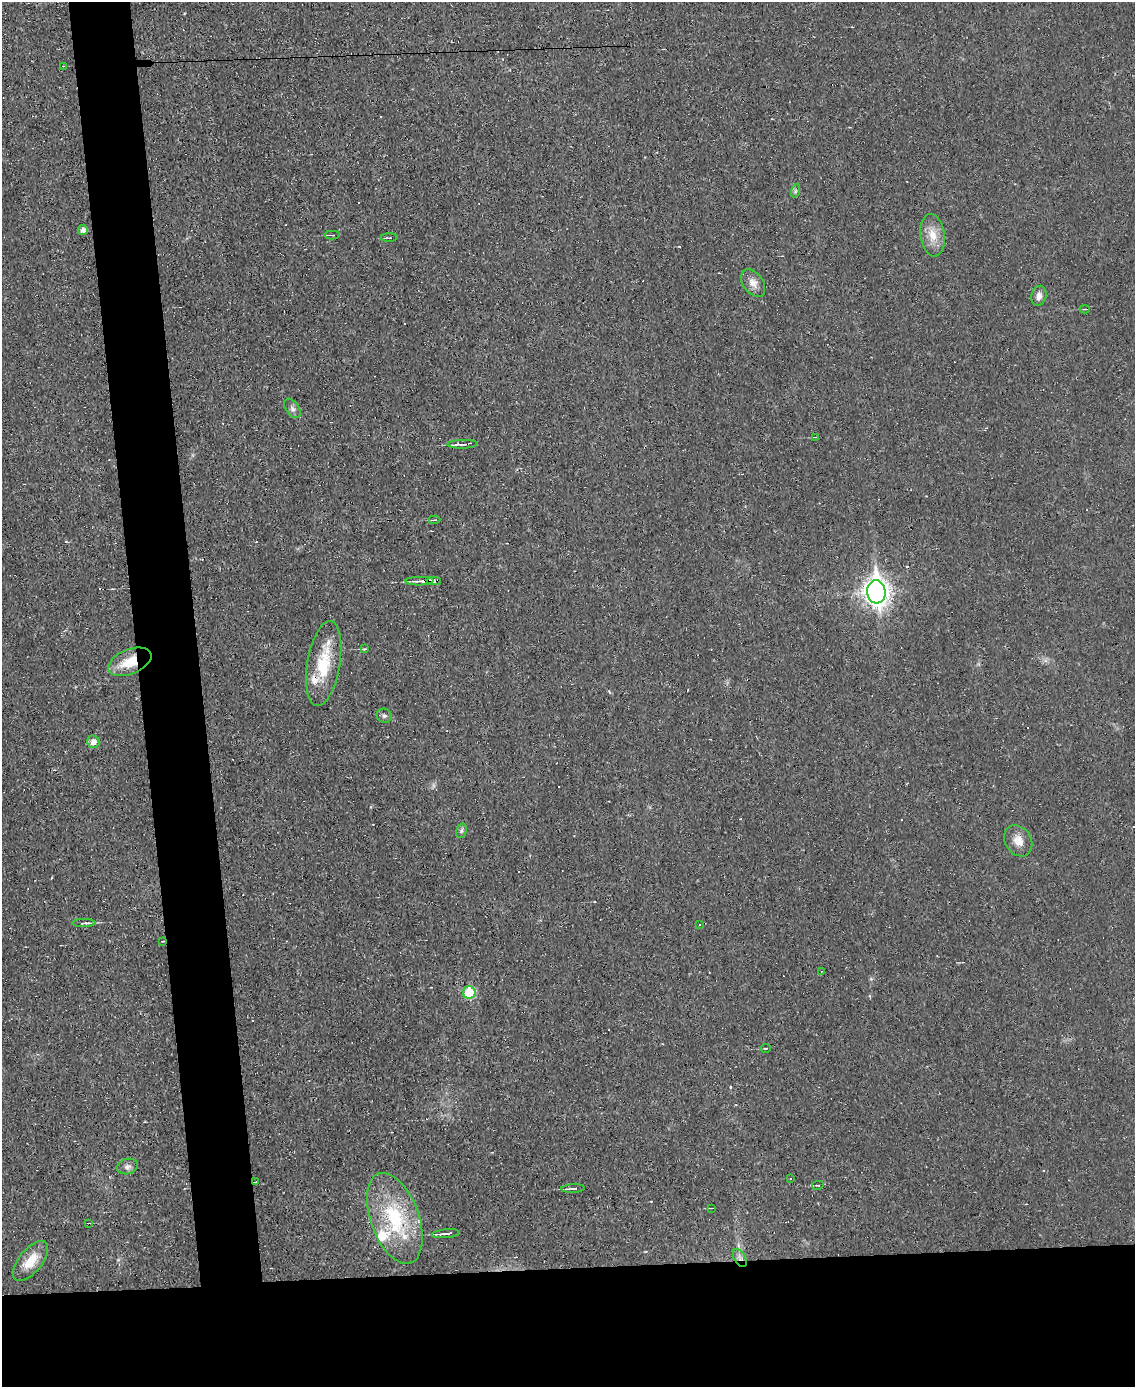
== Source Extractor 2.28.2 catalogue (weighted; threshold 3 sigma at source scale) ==
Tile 11 of 4 x 3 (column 3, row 3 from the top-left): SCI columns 2269-3401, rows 128-1512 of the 4535 x 4512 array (HDU 1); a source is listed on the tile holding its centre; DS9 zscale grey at full resolution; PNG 1137 x 1389 px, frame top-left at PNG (2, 2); each listed source drawn as its Kron ellipse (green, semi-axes under 4 px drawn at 4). Shown black and unused: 14% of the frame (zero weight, under 2 of 3 exposures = <1% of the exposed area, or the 3 px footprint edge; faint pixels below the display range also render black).
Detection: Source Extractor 2.28.2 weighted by HDU 2 'WHT'; one run over the whole footprint, this tile lists its part. Background 0.0242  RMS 0.0048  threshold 0.0214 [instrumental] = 3 sigma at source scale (4.5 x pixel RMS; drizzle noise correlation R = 1.50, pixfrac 1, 0.05/0.05 arcsec/px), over >= 5 px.
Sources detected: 57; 15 cosmic-ray / hot-pixel residue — neither listed nor drawn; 2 inside a brighter listed object's ellipse — not listed separately; the other 40 listed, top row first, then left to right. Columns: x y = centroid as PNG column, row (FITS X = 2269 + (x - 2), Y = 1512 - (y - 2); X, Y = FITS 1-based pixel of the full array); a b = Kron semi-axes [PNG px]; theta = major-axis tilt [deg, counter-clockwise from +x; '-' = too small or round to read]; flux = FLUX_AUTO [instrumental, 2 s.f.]
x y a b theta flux
63 66 3 2 - 0.37
795 191 7 4 71 0.86
83 230 5 5 - 2.1
332 235 7 3 -1 0.91
933 235 21 12 -82 7.4
389 238 8 3 1 0.64
753 283 15 10 -54 4
1039 296 10 7 75 2.7
1085 309 5 2 - 0.41
292 408 11 6 -56 1.6
816 437 4 3 - 0.5
462 444 15 3 2 2.7
434 520 6 2 2 0.55
419 581 14 3 1 2.6
434 581 7 3 -2 2.8
876 592 11 9 -84 430
364 649 4 2 - 0.46
130 662 23 12 22 12
324 663 43 16 80 20
384 716 7 7 - 1.3
93 742 6 6 - 3.2
461 831 7 5 72 1
1018 841 16 13 -58 5.3
84 923 11 3 0 2.4
699 925 2 2 - 0.42
163 941 3 2 - 0.35
821 971 3 2 - 0.34
469 993 6 6 - 21
766 1048 5 3 - 0.46
127 1166 10 7 13 2
790 1178 3 2 - 0.45
255 1182 3 2 - 0.4
818 1185 6 3 13 0.62
573 1188 12 3 4 1.5
712 1208 3 2 - 0.39
395 1218 47 24 -70 38
88 1223 3 2 - 0.37
446 1234 14 3 5 2.8
740 1258 10 5 -59 2
30 1261 24 11 51 9.1
Overlapping masked pixels (flux is a lower limit): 5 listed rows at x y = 434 581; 130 662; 163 941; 255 1182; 740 1258
Unlisted compact peaks at least as high as the median listed source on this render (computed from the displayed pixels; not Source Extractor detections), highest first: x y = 730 1087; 118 1260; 871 979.